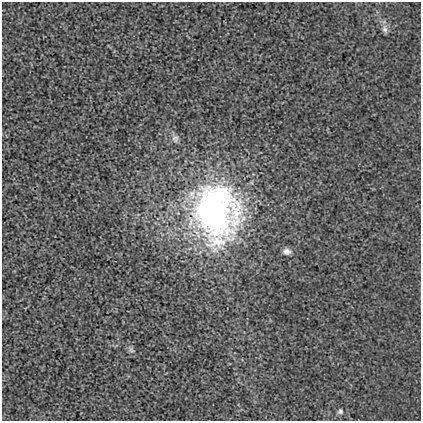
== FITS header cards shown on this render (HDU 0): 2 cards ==
NAXIS1  =                  419
NAXIS2  =                  419

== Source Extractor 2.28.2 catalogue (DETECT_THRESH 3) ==
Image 419 x 419 px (HDU 0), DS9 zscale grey, 1 PNG px = 1 image px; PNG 423 x 423 px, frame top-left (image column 1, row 419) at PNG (2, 2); no overlay
Background 0.00224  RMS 0.017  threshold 0.0512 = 3 sigma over >= 5 px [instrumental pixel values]
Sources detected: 6; all 6 listed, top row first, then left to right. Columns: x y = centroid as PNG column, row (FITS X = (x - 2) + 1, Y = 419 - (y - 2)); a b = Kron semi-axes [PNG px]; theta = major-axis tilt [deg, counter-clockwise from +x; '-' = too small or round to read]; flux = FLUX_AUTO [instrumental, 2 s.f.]
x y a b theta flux
385 29 11 8 -83 4.9
175 138 10 9 - 5
215 213 60 47 -82 440
287 251 9 7 -5 5.1
131 350 10 5 -52 3.2
340 411 7 6 - 2.5